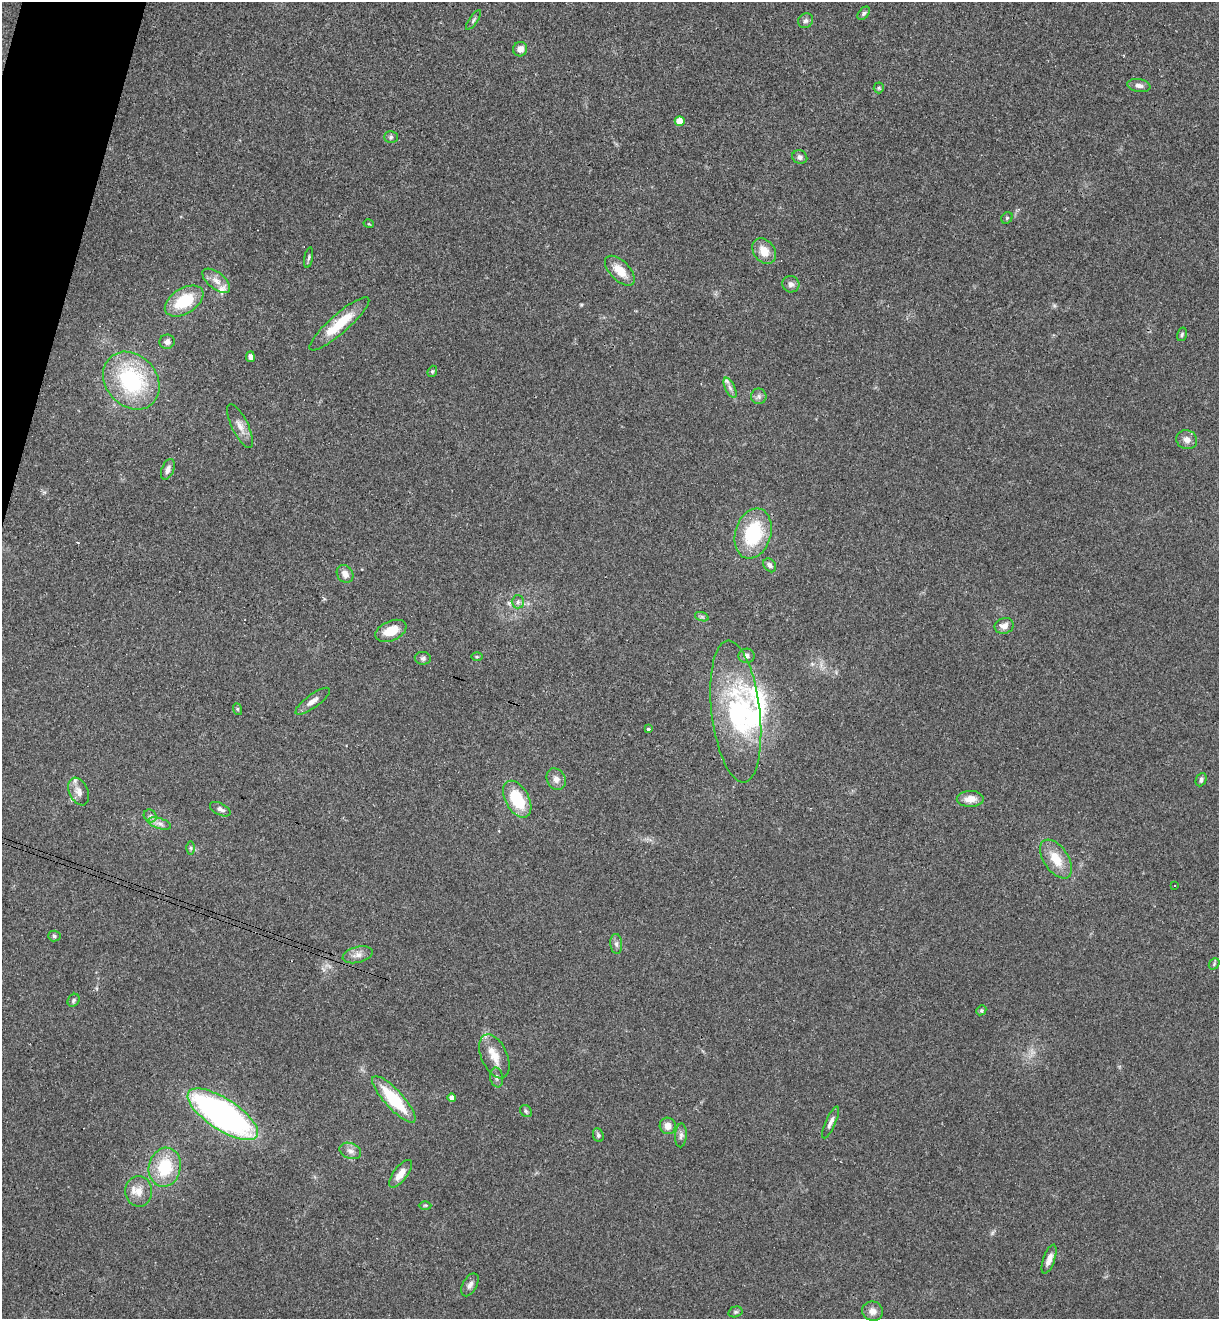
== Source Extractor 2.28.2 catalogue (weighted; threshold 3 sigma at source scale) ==
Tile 11 of 4 x 4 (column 3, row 3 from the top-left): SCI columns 2619-3835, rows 1342-2658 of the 5364 x 5313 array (HDU 1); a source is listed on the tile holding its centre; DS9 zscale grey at full resolution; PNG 1221 x 1321 px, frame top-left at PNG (2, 2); each listed source drawn as its Kron ellipse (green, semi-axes under 4 px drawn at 4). Shown black and unused: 2% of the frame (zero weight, under 3 of 4 exposures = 6% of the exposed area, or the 3 px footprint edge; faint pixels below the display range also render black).
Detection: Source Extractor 2.28.2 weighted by HDU 2 'WHT'; one run over the whole footprint, this tile lists its part. Background 0.188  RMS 0.0075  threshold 0.0338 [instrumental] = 3 sigma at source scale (4.5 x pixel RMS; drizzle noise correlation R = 1.50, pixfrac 1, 0.05/0.05 arcsec/px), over >= 5 px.
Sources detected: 89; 1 too faint to see at this stretch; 1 inside a brighter object's white glare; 3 cosmic-ray / hot-pixel residue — neither listed nor drawn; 6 inside a brighter listed object's ellipse — not listed separately; the other 78 listed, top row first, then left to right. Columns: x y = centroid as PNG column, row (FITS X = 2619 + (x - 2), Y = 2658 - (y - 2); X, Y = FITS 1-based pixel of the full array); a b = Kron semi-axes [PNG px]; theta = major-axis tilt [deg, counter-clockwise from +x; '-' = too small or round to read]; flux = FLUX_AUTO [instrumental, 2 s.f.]
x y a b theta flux
864 13 8 5 49 1.5
473 20 11 4 54 1.7
806 21 8 7 - 2.2
520 49 7 7 - 5
1139 85 11 6 -9 3.3
879 88 5 5 - 1
680 121 5 5 - 12
391 137 7 6 - 1.6
800 157 8 6 -24 2.4
1007 218 6 5 - 1.1
369 224 5 3 - 0.62
764 251 14 10 -51 10
309 258 10 3 79 1.4
620 271 19 9 -45 13
216 281 16 8 -38 6.2
791 284 8 8 - 2.9
184 301 21 12 32 31
339 324 39 9 41 26
1182 334 7 5 74 1.4
167 342 7 7 - 3.3
250 357 5 4 - 2.7
432 371 6 4 68 1.1
131 381 31 25 -49 73
730 388 11 5 -64 2.7
759 396 8 7 - 2.6
240 426 24 8 -64 6.8
1187 440 10 9 - 4.8
168 469 11 6 68 3.5
753 534 25 18 73 47
770 565 7 5 -51 2.3
345 574 9 7 -54 4.7
518 602 6 6 - 2.1
702 617 7 4 -18 1.4
1004 626 9 8 - 4.9
391 631 16 9 24 13
746 656 8 7 - 3.2
477 657 6 4 0 0.83
423 658 8 6 -7 1.9
313 701 21 6 36 5.2
237 709 6 4 -70 0.99
736 712 71 24 -83 88
648 729 3 3 - 2
556 779 11 9 -59 4.4
1201 780 7 5 65 2.2
79 792 14 9 -65 6.2
517 799 20 11 -61 31
970 799 13 8 1 8.3
220 809 11 5 -27 2.8
150 816 7 6 - 2.1
160 824 12 5 -17 3.4
191 848 6 4 90 1.3
1056 859 22 12 -56 16
1174 886 3 2 - 1.5
54 936 6 5 - 1.4
616 944 10 6 -85 2.5
358 955 15 8 14 5.1
1214 964 6 4 49 1
73 1000 7 5 56 1.4
981 1010 5 4 - 1.1
494 1056 23 13 -66 11
497 1077 10 6 -80 2.4
452 1098 4 4 - 4.3
394 1099 30 9 -48 39
526 1111 6 5 - 1.4
223 1114 40 15 -33 250
830 1122 17 5 65 3.5
668 1126 8 8 - 5.6
598 1135 7 5 -65 1.6
681 1135 12 6 86 2.5
350 1151 11 7 -20 3.7
165 1167 20 16 77 33
401 1174 16 7 52 8.3
139 1191 15 13 -87 9.5
425 1205 6 4 1 0.94
1049 1259 15 6 70 6
470 1285 12 7 60 3.5
872 1311 10 9 - 5.1
735 1312 7 5 16 1.3